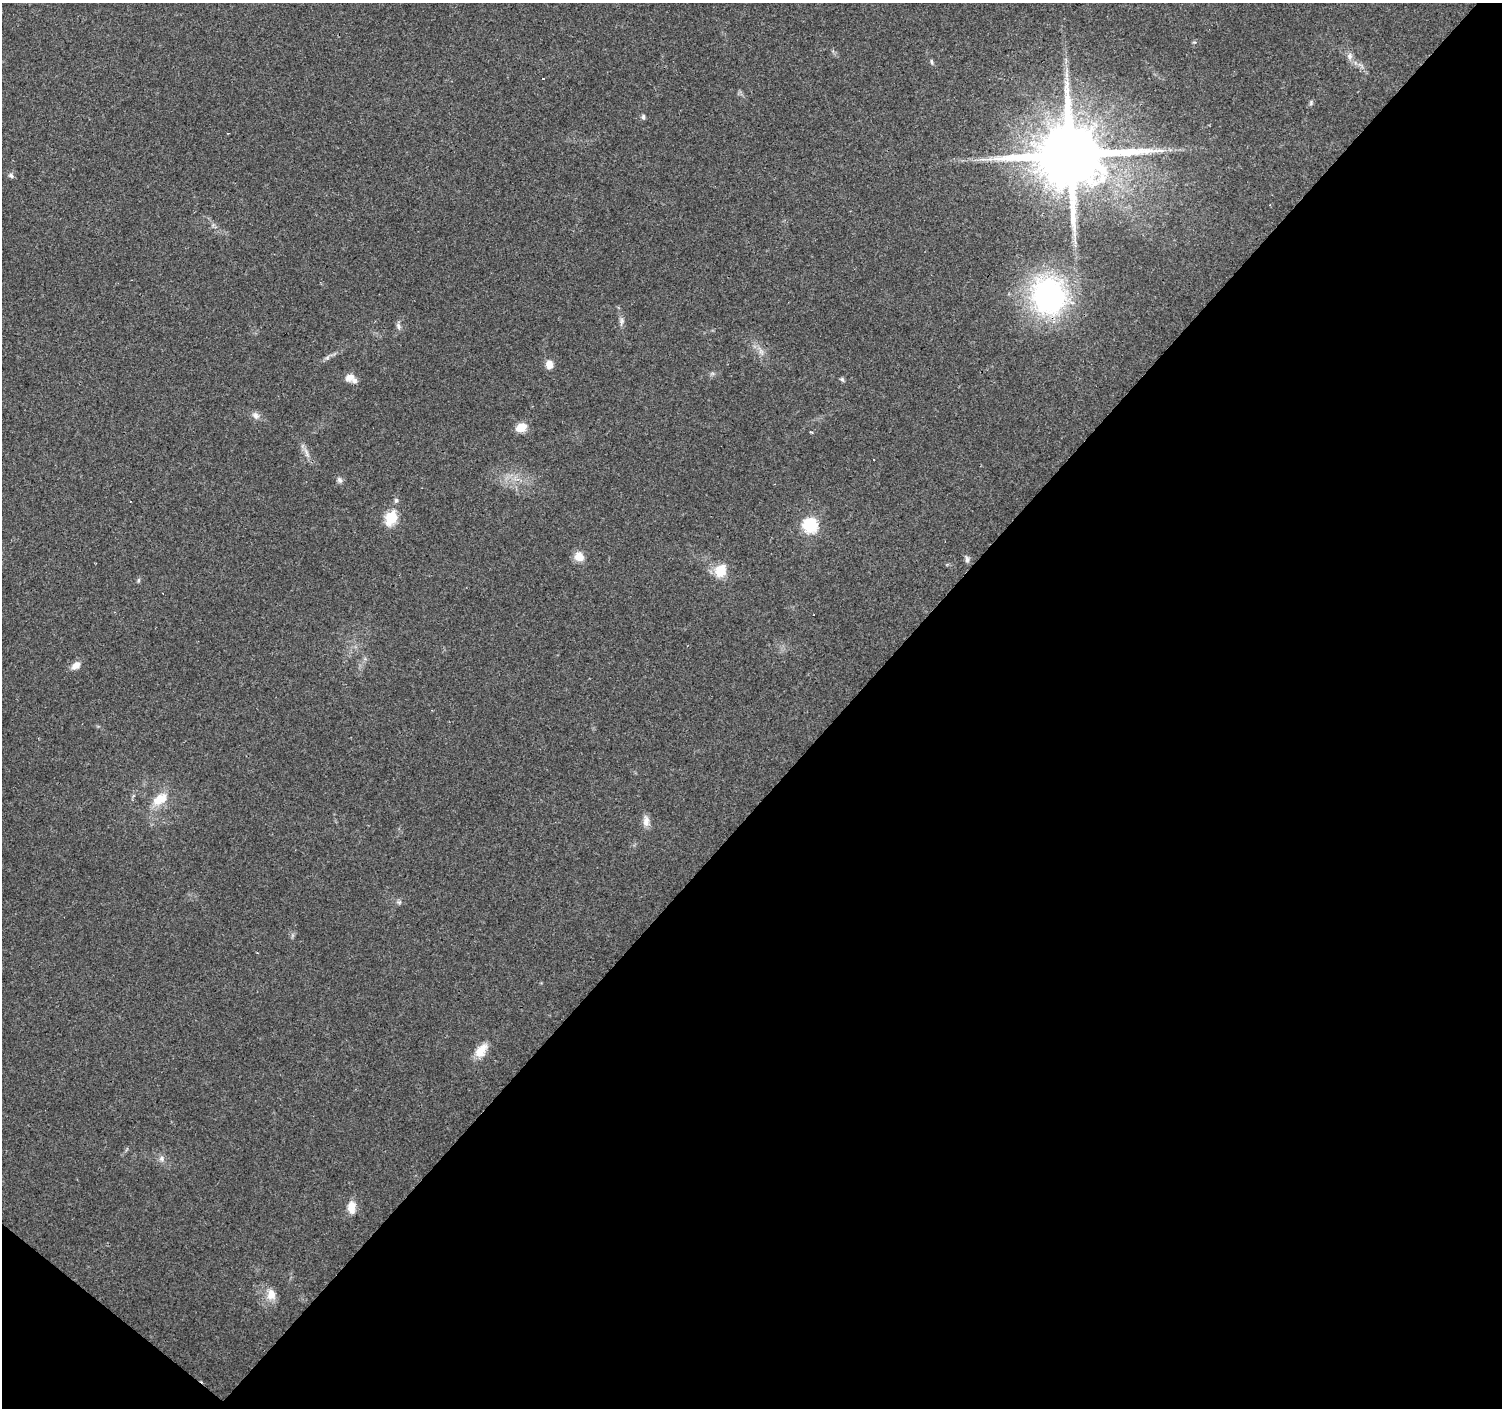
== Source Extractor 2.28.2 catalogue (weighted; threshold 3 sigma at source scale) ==
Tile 15 of 4 x 4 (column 3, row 4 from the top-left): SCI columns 3001-4500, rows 168-1573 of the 6002 x 6022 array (HDU 1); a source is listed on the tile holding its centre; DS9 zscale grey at full resolution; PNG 1504 x 1410 px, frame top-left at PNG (2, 3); no overlay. Shown black and unused: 45% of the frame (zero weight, under 3 of 4 exposures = <1% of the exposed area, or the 3 px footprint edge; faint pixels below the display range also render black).
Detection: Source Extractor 2.28.2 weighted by HDU 2 'WHT'; one run over the whole footprint, this tile lists its part. Background 0.0579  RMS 0.004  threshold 0.0179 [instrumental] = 3 sigma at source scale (4.5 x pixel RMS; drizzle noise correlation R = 1.50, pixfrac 1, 0.0396/0.0396 arcsec/px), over >= 5 px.
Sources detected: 43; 3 cosmic-ray / hot-pixel residue — not listed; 2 inside a brighter listed object's ellipse — not listed separately; the other 38 listed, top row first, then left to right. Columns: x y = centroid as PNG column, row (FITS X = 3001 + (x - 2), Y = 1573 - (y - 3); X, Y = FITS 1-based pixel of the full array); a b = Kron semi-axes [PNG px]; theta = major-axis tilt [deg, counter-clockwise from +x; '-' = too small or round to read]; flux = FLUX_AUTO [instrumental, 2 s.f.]
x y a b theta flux
1350 56 11 8 -86 1.9
932 62 7 5 -68 0.79
1311 103 7 5 87 0.76
643 117 7 5 89 0.9
1070 155 20 17 22 5000
11 175 7 6 - 1
1269 205 3 2 - 0.32
213 225 6 5 - 0.81
1048 296 30 27 -80 110
622 321 12 6 83 1.5
398 326 10 6 -74 1.4
761 352 11 6 -65 1.9
327 357 8 5 44 1
549 364 10 8 -80 3.2
712 374 7 4 19 0.73
349 377 14 10 18 3.1
842 379 6 5 - 0.74
256 415 12 8 -49 2
522 427 12 10 42 4.6
812 432 4 3 - 0.52
306 453 18 6 -68 2.4
339 480 9 7 -72 1.2
396 500 6 6 - 0.98
391 518 7 6 - 33
810 525 7 7 - 65
579 557 11 10 - 5
967 559 10 6 -72 1.3
720 571 14 12 66 9.2
138 580 6 5 - 0.69
76 665 11 8 38 3.2
160 799 25 14 35 8.4
646 821 16 8 -86 2.8
399 902 7 6 - 0.96
257 953 3 2 - 0.3
481 1050 20 11 54 5.8
162 1159 8 8 - 1.7
352 1207 15 10 -87 4.8
271 1295 15 11 90 4.7